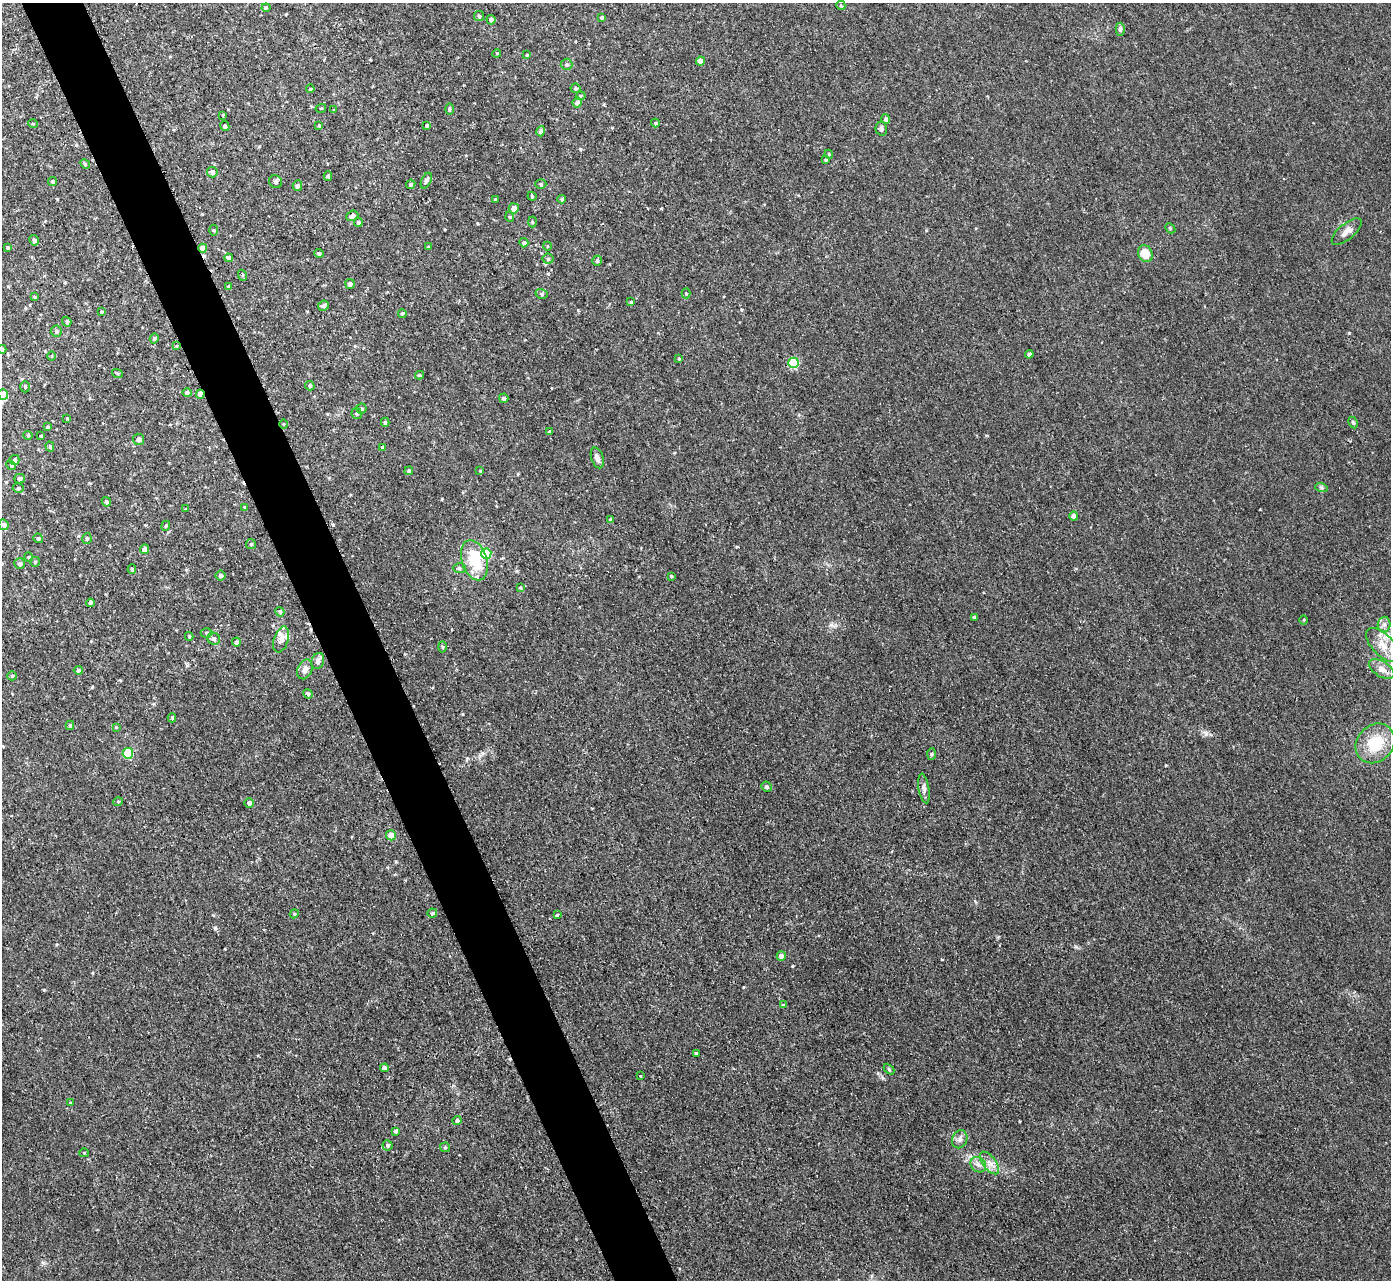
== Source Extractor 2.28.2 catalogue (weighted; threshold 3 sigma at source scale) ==
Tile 11 of 4 x 4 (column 3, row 3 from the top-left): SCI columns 2848-4236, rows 1433-2710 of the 5691 x 5723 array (HDU 1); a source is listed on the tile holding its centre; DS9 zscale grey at full resolution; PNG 1393 x 1282 px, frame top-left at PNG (2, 3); each listed source drawn as its Kron ellipse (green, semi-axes under 4 px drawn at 4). Shown black and unused: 4% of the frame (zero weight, under 2 of 3 exposures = <1% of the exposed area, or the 3 px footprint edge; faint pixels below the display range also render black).
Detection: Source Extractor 2.28.2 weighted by HDU 2 'WHT'; one run over the whole footprint, this tile lists its part. Background 0.0367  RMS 0.008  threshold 0.0362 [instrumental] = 3 sigma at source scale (4.5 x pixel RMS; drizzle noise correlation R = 1.50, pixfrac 1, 0.05/0.05 arcsec/px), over >= 5 px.
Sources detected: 182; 3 cosmic-ray / hot-pixel residue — neither listed nor drawn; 4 inside a brighter listed object's ellipse — not listed separately; the other 175 listed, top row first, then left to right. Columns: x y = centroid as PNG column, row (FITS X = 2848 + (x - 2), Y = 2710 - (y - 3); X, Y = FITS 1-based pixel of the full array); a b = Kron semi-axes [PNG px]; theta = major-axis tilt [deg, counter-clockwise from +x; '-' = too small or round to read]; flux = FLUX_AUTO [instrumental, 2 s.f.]
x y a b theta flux
841 5 5 4 - 0.86
266 8 4 4 - 0.87
479 16 5 5 - 1.4
602 17 3 3 - 1.5
491 20 5 4 - 2.4
1120 29 6 4 89 2.2
497 53 4 3 - 0.68
527 55 3 3 - 0.77
700 61 4 4 - 6.5
567 64 6 5 - 1.5
575 88 5 5 - 1.1
310 89 4 3 - 0.67
581 96 5 4 - 0.88
577 103 5 4 - 3
321 108 5 3 - 0.71
449 109 5 3 - 0.96
334 110 3 3 - 0.67
223 115 4 2 - 0.55
886 119 5 4 - 2.2
655 123 4 4 - 0.75
33 124 5 3 - 0.63
319 125 4 3 - 0.93
427 125 4 3 - 1.2
225 126 5 4 - 1.7
881 129 7 5 -75 2
541 131 5 4 - 2.3
829 154 4 4 - 0.88
826 160 3 3 - 1
85 164 5 4 - 1
212 172 5 5 - 3.3
328 176 4 4 - 1.5
53 181 4 4 - 1.5
426 181 8 4 65 1.9
276 182 7 6 - 1.8
411 184 5 4 - 1.5
541 184 5 4 - 1.3
297 186 5 4 - 2.2
532 196 4 4 - 0.86
495 199 3 2 - 0.54
562 199 4 3 - 1.1
514 208 5 5 - 5.5
352 216 6 5 - 3
510 217 5 3 - 0.71
358 222 4 4 - 2.3
532 222 5 3 - 0.81
1170 228 6 4 -46 0.91
214 230 5 3 - 0.84
1347 232 18 7 40 5.3
34 240 5 4 - 1.8
524 243 4 4 - 1.6
547 246 4 3 - 0.65
428 247 4 3 - 0.62
8 248 3 3 - 1.2
203 248 4 4 - 7.7
319 253 5 4 - 1.7
1145 254 9 7 -65 13
229 258 4 4 - 3.5
548 259 5 5 - 1.1
597 261 5 4 - 1.6
242 275 5 3 - 0.76
350 284 5 5 - 2.5
229 287 4 4 - 2.1
686 293 5 4 - 0.94
542 294 6 5 - 1.5
34 297 4 3 - 0.93
631 302 4 4 - 1
323 306 6 5 - 1.9
101 312 3 3 - 0.89
402 313 4 3 - 1.1
67 322 5 4 - 1.5
56 331 5 5 - 1.4
154 339 5 4 - 1.4
176 346 4 3 - 0.75
2 349 4 3 - 1.1
1029 354 4 4 - 2.2
52 356 4 3 - 0.62
679 358 4 4 - 0.87
794 363 5 5 - 49
117 373 5 3 - 0.75
419 375 4 4 - 0.97
310 386 5 4 - 1.6
25 387 6 4 -88 1.5
187 393 5 4 - 2.3
3 394 5 5 - 11
200 394 4 4 - 7.3
504 398 5 4 - 2.1
361 409 5 5 - 1.4
357 413 5 5 - 1.3
67 418 3 3 - 0.74
385 422 4 4 - 1.2
1353 422 6 4 -63 1.2
283 424 5 3 - 0.73
47 427 4 4 - 0.89
550 431 4 3 - 1.2
28 435 4 4 - 0.92
40 436 4 3 - 0.59
138 439 5 5 - 3
50 447 5 4 - 1.3
382 447 4 4 - 0.87
597 458 11 6 -71 4
14 460 5 5 - 1.6
11 465 5 4 - 1
409 471 4 4 - 1.2
480 471 4 3 - 0.77
19 479 5 5 - 2.1
1321 487 6 4 -19 1.2
18 488 5 4 - 1.4
106 502 5 4 - 1.5
244 507 4 3 - 0.77
185 509 3 3 - 0.65
1074 516 4 4 - 3
611 520 3 3 - 1.5
4 525 5 5 - 3.2
166 526 5 4 - 1
38 538 5 4 - 1.5
87 538 6 4 77 1.4
251 544 5 5 - 1.2
145 549 5 4 - 3.8
486 554 5 5 - 28
29 557 5 4 - 0.89
474 560 21 12 -72 32
35 562 5 4 - 1
20 564 5 5 - 1.8
460 568 6 5 - 1.4
132 569 5 4 - 1.1
220 576 5 5 - 1.9
671 576 3 3 - 0.9
520 587 4 3 - 0.87
90 603 4 3 - 2.2
280 612 5 4 - 1.3
974 617 4 3 - 1.1
1304 620 4 3 - 0.77
1384 624 7 6 - 2.7
206 633 6 4 -1 1.4
189 636 4 3 - 1.2
214 639 6 6 - 2.1
281 639 13 7 73 5.1
236 642 4 4 - 2.1
1383 645 21 10 -46 13
442 647 5 3 - 0.94
318 661 8 6 71 3.7
305 669 10 7 67 5
1382 669 14 7 -31 5.6
78 670 4 4 - 1.4
12 676 5 4 - 0.98
308 694 5 4 - 1.4
172 718 4 4 - 1.1
70 725 4 3 - 1.4
116 727 4 3 - 0.7
1375 743 21 18 47 26
128 753 5 5 - 45
931 754 6 4 87 0.94
767 787 5 5 - 1.6
924 788 15 5 -81 3.2
118 802 5 4 - 0.91
249 803 5 5 - 2.6
391 835 5 5 - 9.3
432 913 5 4 - 1.3
294 914 4 3 - 0.75
557 915 4 3 - 1.1
781 956 5 5 - 3.8
784 1005 4 3 - 1.3
696 1054 3 3 - 2.9
384 1068 4 4 - 3
889 1069 6 4 -46 0.94
640 1076 3 2 - 1.4
70 1103 3 3 - 0.62
457 1121 4 4 - 2.2
396 1131 4 4 - 2
960 1139 9 7 67 3.1
387 1145 5 5 - 1.4
445 1147 5 5 - 1.1
84 1153 5 4 - 0.75
990 1163 13 6 -53 5.3
978 1165 8 7 - 3.6
Overlapping masked pixels (flux is a lower limit): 2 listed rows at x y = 203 248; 200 394
Isophote crosses this tile's border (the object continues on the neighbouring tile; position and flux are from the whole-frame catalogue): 3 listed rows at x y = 2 349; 3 394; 1382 669
Unlisted compact peaks at least as high as the median listed source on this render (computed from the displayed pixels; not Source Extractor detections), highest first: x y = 215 928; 44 990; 1206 734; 792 966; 1349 333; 442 499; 580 149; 482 753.